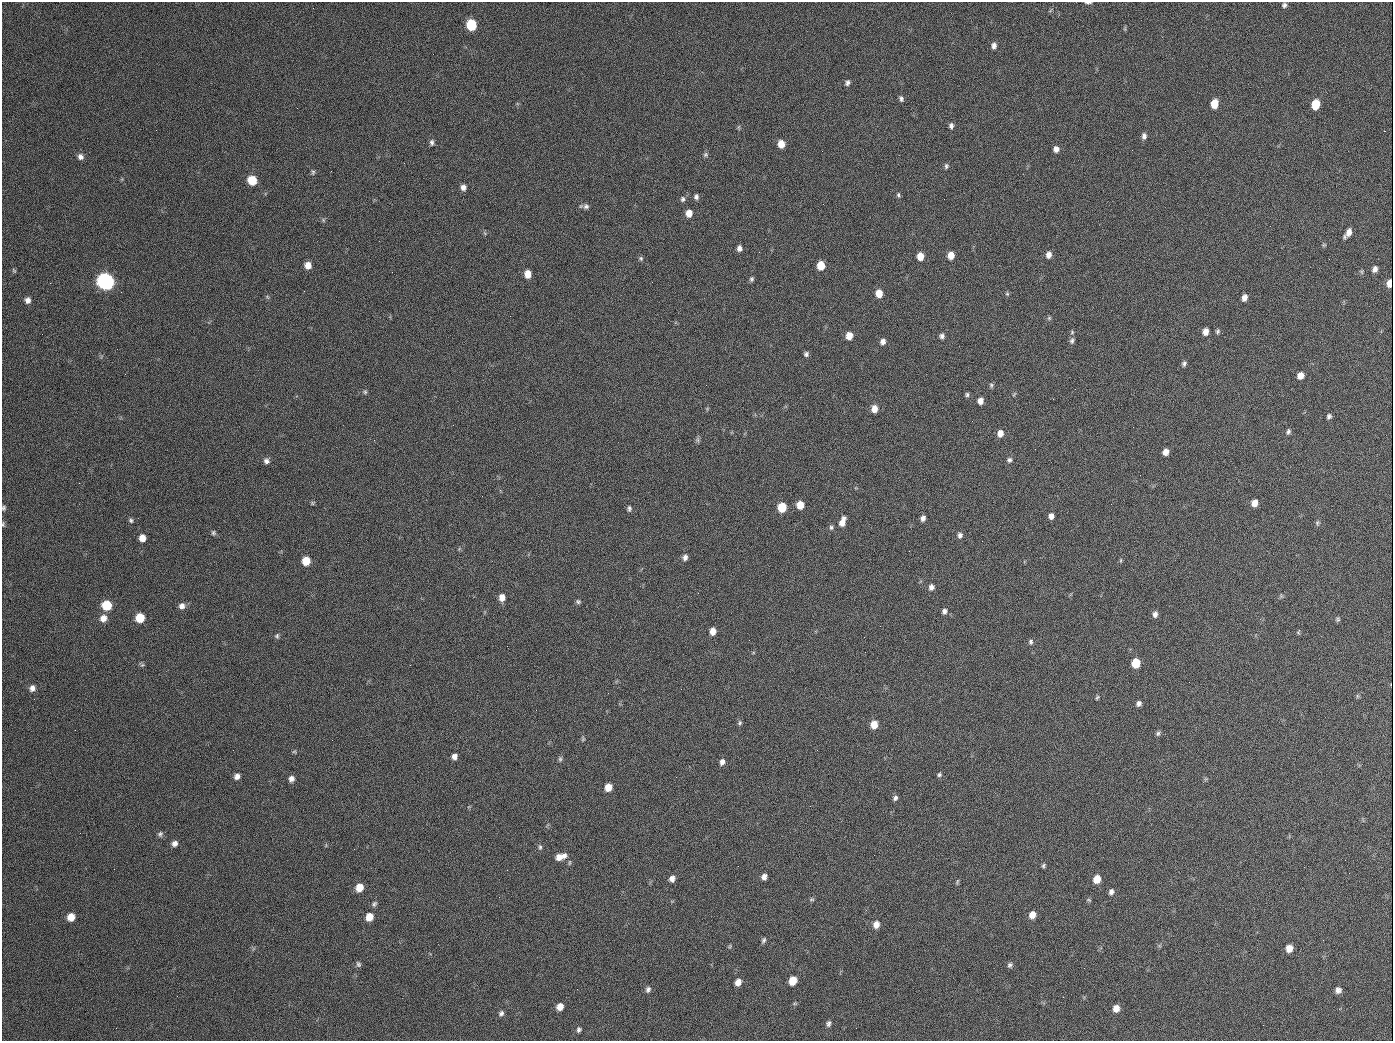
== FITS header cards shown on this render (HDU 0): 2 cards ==
NAXIS1  =                 1391
NAXIS2  =                 1039

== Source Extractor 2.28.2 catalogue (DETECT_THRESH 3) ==
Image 1391 x 1039 px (HDU 0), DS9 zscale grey, 1 PNG px = 1 image px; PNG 1395 x 1043 px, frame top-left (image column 1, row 1039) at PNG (2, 2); no overlay
Background 383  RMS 30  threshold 90.7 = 3 sigma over >= 5 px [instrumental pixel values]
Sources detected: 165; all 165 listed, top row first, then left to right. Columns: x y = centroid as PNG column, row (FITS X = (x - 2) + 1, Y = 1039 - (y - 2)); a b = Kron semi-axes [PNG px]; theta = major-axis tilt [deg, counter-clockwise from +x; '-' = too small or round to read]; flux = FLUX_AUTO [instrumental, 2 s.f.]
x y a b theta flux
1088 3 6 2 0 4900
1284 5 6 6 - 5000
313 8 2 2 - 1100
471 25 8 7 - 92000
994 46 8 6 84 7500
847 83 7 5 67 5800
901 98 7 5 -65 5000
1214 104 7 6 - 34000
1315 104 8 6 76 52000
951 126 7 5 85 6000
739 127 7 4 71 2700
1144 136 7 6 - 7100
432 142 8 5 85 5600
781 144 7 6 - 25000
1056 149 7 6 - 9400
705 154 6 6 - 4200
80 157 8 7 - 8700
946 166 7 5 84 4200
313 172 8 5 -89 3800
252 180 7 7 - 47000
463 187 6 6 - 9100
898 195 7 5 -89 3800
696 197 7 5 75 5700
683 199 7 6 - 5100
586 206 8 7 - 6500
689 213 7 6 - 20000
323 220 6 4 -89 3000
1349 232 10 6 67 13000
1324 245 5 4 - 2500
739 248 6 5 - 8800
759 252 2 2 - 1300
951 255 7 6 - 20000
1048 255 7 6 - 11000
920 256 7 6 - 22000
641 258 6 5 - 3700
1329 259 2 2 - 960
308 265 6 6 - 17000
821 266 7 6 - 38000
1375 269 7 5 66 8700
14 271 7 4 -62 2800
528 274 7 6 - 24000
751 279 6 5 - 4200
105 281 8 8 - 800000
1390 283 6 4 86 18000
304 291 2 2 - 920
879 293 7 6 - 26000
1007 294 6 5 - 3100
1244 298 6 5 - 10000
27 300 8 7 - 9600
1049 318 6 6 - 3100
1218 331 6 6 - 4100
1206 332 7 5 85 14000
849 336 7 6 - 22000
942 336 5 5 - 6700
883 341 7 6 - 9100
1072 341 9 6 77 6100
806 354 5 5 - 5200
1184 363 7 5 67 5100
1300 376 6 6 - 15000
991 385 7 6 - 3900
365 392 6 5 - 3300
1014 394 6 3 53 2300
967 395 5 4 - 3900
980 401 6 5 - 13000
874 409 7 6 - 19000
1329 416 5 4 - 5000
1133 427 2 2 - 4900
1288 431 8 5 73 4700
1000 433 7 6 - 13000
698 440 7 4 -89 4100
1165 452 6 5 - 14000
1009 460 7 6 - 5600
266 461 7 6 - 7300
1140 475 2 2 - 2000
312 503 6 4 37 2600
1254 503 7 6 - 16000
800 505 6 6 - 29000
782 507 7 6 - 69000
4 508 6 5 - 3600
629 508 8 5 -90 4700
1051 516 6 5 - 10000
923 518 6 5 - 7800
131 520 7 5 -62 4100
842 522 11 6 69 18000
1317 523 8 5 87 4000
3 524 6 4 -83 2800
831 527 7 6 - 4200
213 533 6 5 - 3900
960 535 7 6 - 6700
142 538 6 6 - 17000
685 557 7 6 - 8500
1121 560 6 4 89 2600
306 561 7 6 - 38000
931 587 7 6 - 8400
698 593 2 2 - 890
502 597 7 6 - 16000
578 601 6 5 - 3900
107 605 7 7 - 63000
182 606 8 7 - 10000
944 611 7 6 - 6600
1155 614 7 6 - 8200
103 618 8 8 - 16000
140 618 7 7 - 47000
1338 619 6 6 - 3500
713 631 7 6 - 18000
1298 632 5 5 - 2600
277 636 7 6 - 4000
1031 642 7 6 - 4600
1136 663 7 6 - 61000
142 665 6 5 - 3400
32 688 8 7 - 10000
1357 696 6 4 -89 2700
1097 697 6 4 50 2900
1139 703 6 5 - 7300
740 723 6 5 - 3800
874 725 7 6 - 28000
75 730 2 2 - 870
1158 733 7 6 - 4500
583 739 7 4 66 2800
233 750 2 2 - 800
294 752 6 4 -27 2600
454 757 6 5 - 10000
560 759 7 5 -90 4000
722 762 8 6 75 8400
939 775 6 5 - 3700
237 776 7 6 - 9800
291 779 6 5 - 9500
608 787 6 6 - 26000
895 798 6 5 - 5600
160 834 7 6 - 5000
175 843 7 6 - 9000
540 847 8 5 -90 4200
354 849 2 2 - 7300
564 856 8 7 - 8400
559 857 8 8 - 14000
1043 866 6 4 55 3500
114 869 2 2 - 830
764 877 5 5 - 9300
672 879 7 6 - 11000
1097 879 7 6 - 26000
957 881 7 3 69 2700
359 887 7 6 - 27000
1111 892 6 5 - 7100
812 899 6 5 - 2900
1089 900 7 4 -25 2600
374 904 8 6 51 4700
1032 915 7 6 - 17000
71 917 7 7 - 21000
369 917 7 7 - 25000
876 924 8 6 77 14000
763 940 8 5 64 4500
730 946 6 4 48 2600
1289 948 7 6 - 17000
358 964 8 6 -63 4700
1010 965 7 6 - 5200
793 981 7 6 - 33000
738 982 7 5 69 15000
648 989 8 6 67 6300
1338 990 7 7 - 8700
560 1007 6 6 - 18000
1116 1008 7 6 - 16000
501 1013 7 6 - 5600
828 1024 7 6 - 5800
856 1028 2 2 - 3400
579 1030 6 5 - 4600
At the frame edge (FLAGS 8, measured only in part): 4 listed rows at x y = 1088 3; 1390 283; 4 508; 3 524